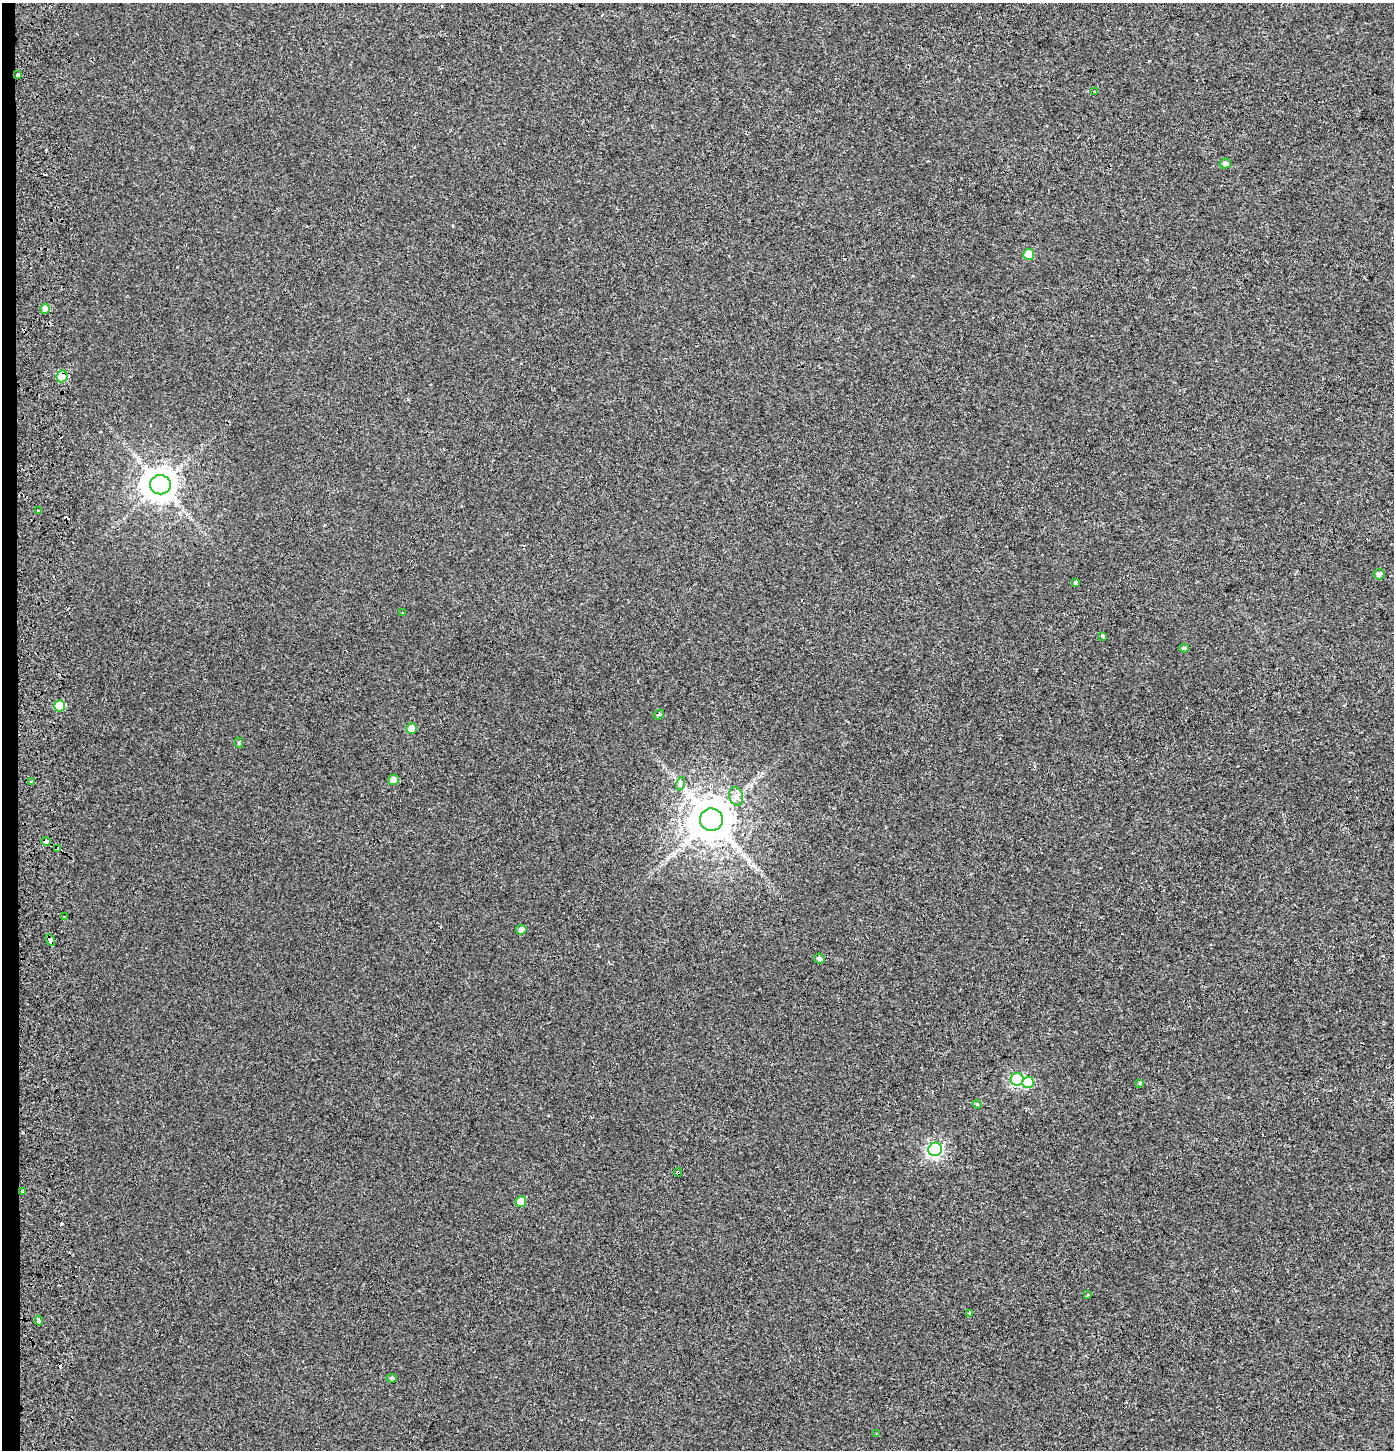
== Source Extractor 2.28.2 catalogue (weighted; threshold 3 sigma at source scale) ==
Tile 4 of 3 x 3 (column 1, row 2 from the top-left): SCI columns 212-1603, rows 1459-2906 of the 4653 x 4355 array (HDU 1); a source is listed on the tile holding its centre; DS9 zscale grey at full resolution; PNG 1396 x 1452 px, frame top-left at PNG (2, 3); each listed source drawn as its Kron ellipse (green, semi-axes under 4 px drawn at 4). Shown black and unused: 1% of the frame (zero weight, under 2 of 3 exposures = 2% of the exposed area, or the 3 px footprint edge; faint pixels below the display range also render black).
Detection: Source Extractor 2.28.2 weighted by HDU 2 'WHT'; one run over the whole footprint, this tile lists its part. Background 0.00215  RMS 0.0047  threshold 0.0209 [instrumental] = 3 sigma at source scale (4.5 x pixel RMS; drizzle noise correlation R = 1.50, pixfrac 1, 0.0396/0.0396 arcsec/px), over >= 5 px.
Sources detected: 50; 8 cosmic-ray / hot-pixel residue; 1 long thin detection or spike segment (spike, bleed or trail) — neither listed nor drawn; the other 41 listed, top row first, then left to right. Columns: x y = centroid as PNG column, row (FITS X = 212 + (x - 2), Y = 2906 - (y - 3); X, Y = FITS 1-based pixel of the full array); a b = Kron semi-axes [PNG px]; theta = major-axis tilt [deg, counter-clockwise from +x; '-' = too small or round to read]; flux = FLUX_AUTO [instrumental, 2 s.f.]
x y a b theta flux
18 75 3 3 - 0.96
1094 91 3 2 - 0.42
1225 163 6 5 - 1.2
1029 254 5 5 - 12
45 309 5 4 - 3.9
62 376 6 5 - 17
160 485 10 9 - 870
38 510 2 2 - 0.52
1379 574 5 5 - 1.4
1076 583 4 3 - 3.5
403 613 3 2 - 0.58
1102 636 3 3 - 4.6
1184 648 5 4 - 0.79
59 706 5 5 - 14
659 714 6 4 38 0.78
412 728 5 5 - 6.4
239 743 5 4 - 0.68
393 780 5 5 - 3.8
32 782 3 3 - 5.7
680 784 7 4 72 0.93
736 796 9 7 -73 2.1
711 820 11 11 - 1800
46 841 4 3 - 4.7
58 849 4 3 - 3.2
64 917 3 2 - 0.62
521 930 5 4 - 2.3
50 940 6 3 -64 7.1
819 959 5 5 - 1.3
1017 1079 6 6 - 60
1028 1082 6 5 - 12
1140 1083 3 3 - 0.65
977 1104 4 3 - 0.48
935 1149 7 6 - 100
678 1172 4 3 - 0.48
22 1191 3 3 - 3.2
521 1202 5 5 - 8.6
1087 1295 4 2 - 0.37
970 1313 4 3 - 0.54
39 1321 5 4 - 0.98
392 1378 5 4 - 0.71
877 1434 3 2 - 0.49
Overlapping masked pixels (flux is a lower limit): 6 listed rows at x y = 62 376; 711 820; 46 841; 58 849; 50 940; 678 1172